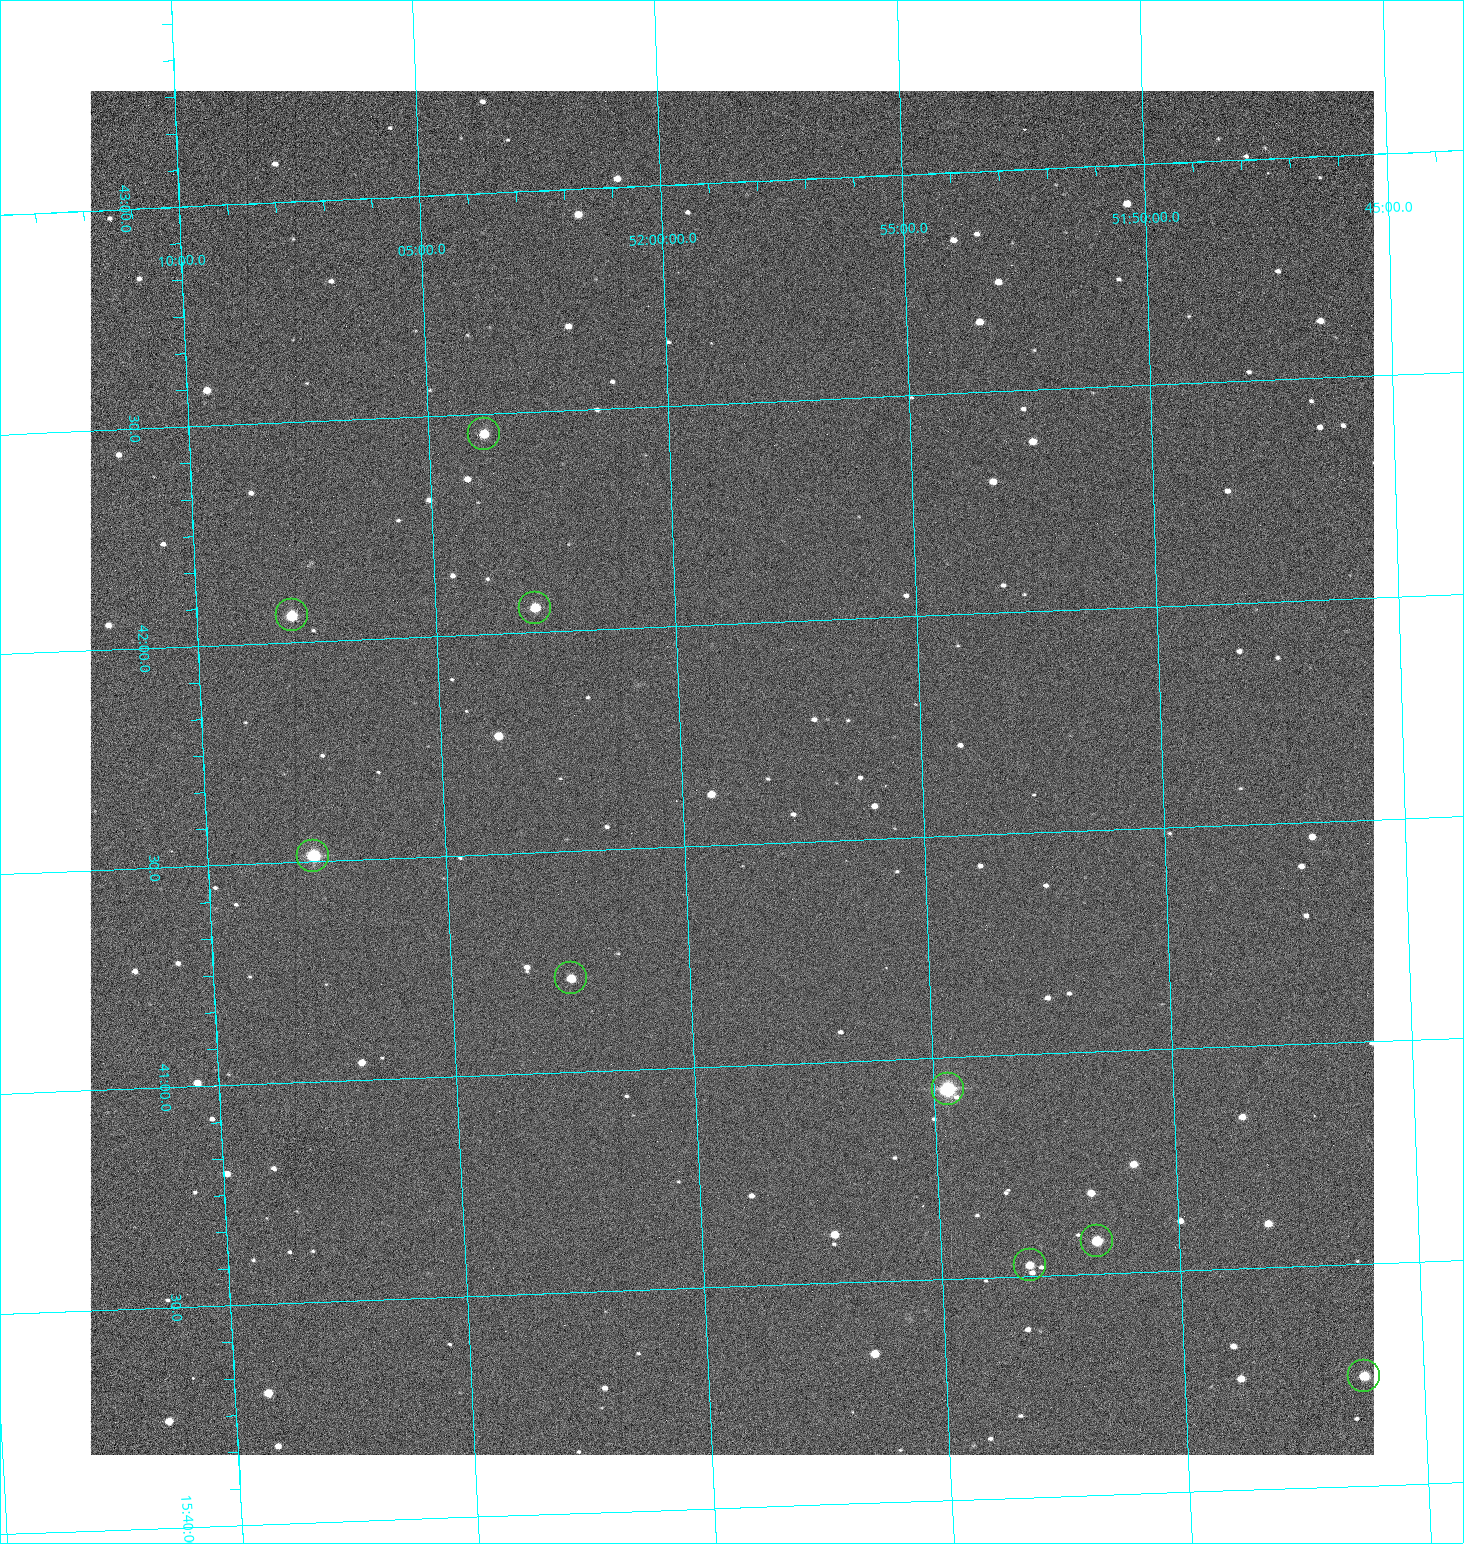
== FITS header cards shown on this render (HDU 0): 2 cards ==
NAXIS1  =                 1284 /fastest changing axis
NAXIS2  =                 1364 /next to fastest changing axis

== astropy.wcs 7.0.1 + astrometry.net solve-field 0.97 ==
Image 1284 x 1364 px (HDU 0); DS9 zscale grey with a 90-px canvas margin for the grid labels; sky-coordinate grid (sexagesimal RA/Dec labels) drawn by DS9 from the SOLVED WCS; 9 Tycho-2 reference stars matched to detected sources circled (green)
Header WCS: RA---TAN/DEC--TAN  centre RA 15:41:40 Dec +51:59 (235.42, +51.98 deg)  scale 1.26 arcsec/px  FOV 26.9' x 28.5'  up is +92 deg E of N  parity flipped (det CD > 0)
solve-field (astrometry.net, Tycho-2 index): VERIFIED the header's WCS against the Tycho-2 star catalogue (9 matches, 0 conflicts) and refined it, rather than solving blind
Solved WCS: RA---TAN-SIP/DEC--TAN-SIP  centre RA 15:41:40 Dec +51:59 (235.42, +51.98 deg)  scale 1.25 arcsec/px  FOV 26.8' x 28.5'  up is +92 deg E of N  parity flipped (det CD > 0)
The solver's refit moves the header's centre by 0.66 arcsec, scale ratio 0.9975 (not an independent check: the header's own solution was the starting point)
Tycho-2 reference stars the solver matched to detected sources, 9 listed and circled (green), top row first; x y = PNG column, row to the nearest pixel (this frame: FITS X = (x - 91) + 1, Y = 1364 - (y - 91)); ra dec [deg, ICRS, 3 dp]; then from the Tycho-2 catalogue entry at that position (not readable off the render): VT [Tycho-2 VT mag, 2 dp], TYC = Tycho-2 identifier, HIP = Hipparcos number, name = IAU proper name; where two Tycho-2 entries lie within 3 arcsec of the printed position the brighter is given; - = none
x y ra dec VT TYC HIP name
485 434 235.614 +52.064 11.61 3489-1132-1 - -
536 608 235.514 +52.049 11.19 3489-1407-1 - -
293 615 235.515 +52.133 11.12 3489-1380-1 - -
314 856 235.378 +52.130 9.31 3489-1322-1 76850 -
572 978 235.303 +52.042 11.52 3489-958-1 - -
949 1089 235.232 +51.912 9.59 3489-824-1 - -
1098 1241 235.143 +51.862 10.97 3489-1016-1 - -
1031 1265 235.131 +51.886 12.29 3489-908-1 - -
1365 1376 235.062 +51.771 11.53 3489-1453-1 - -